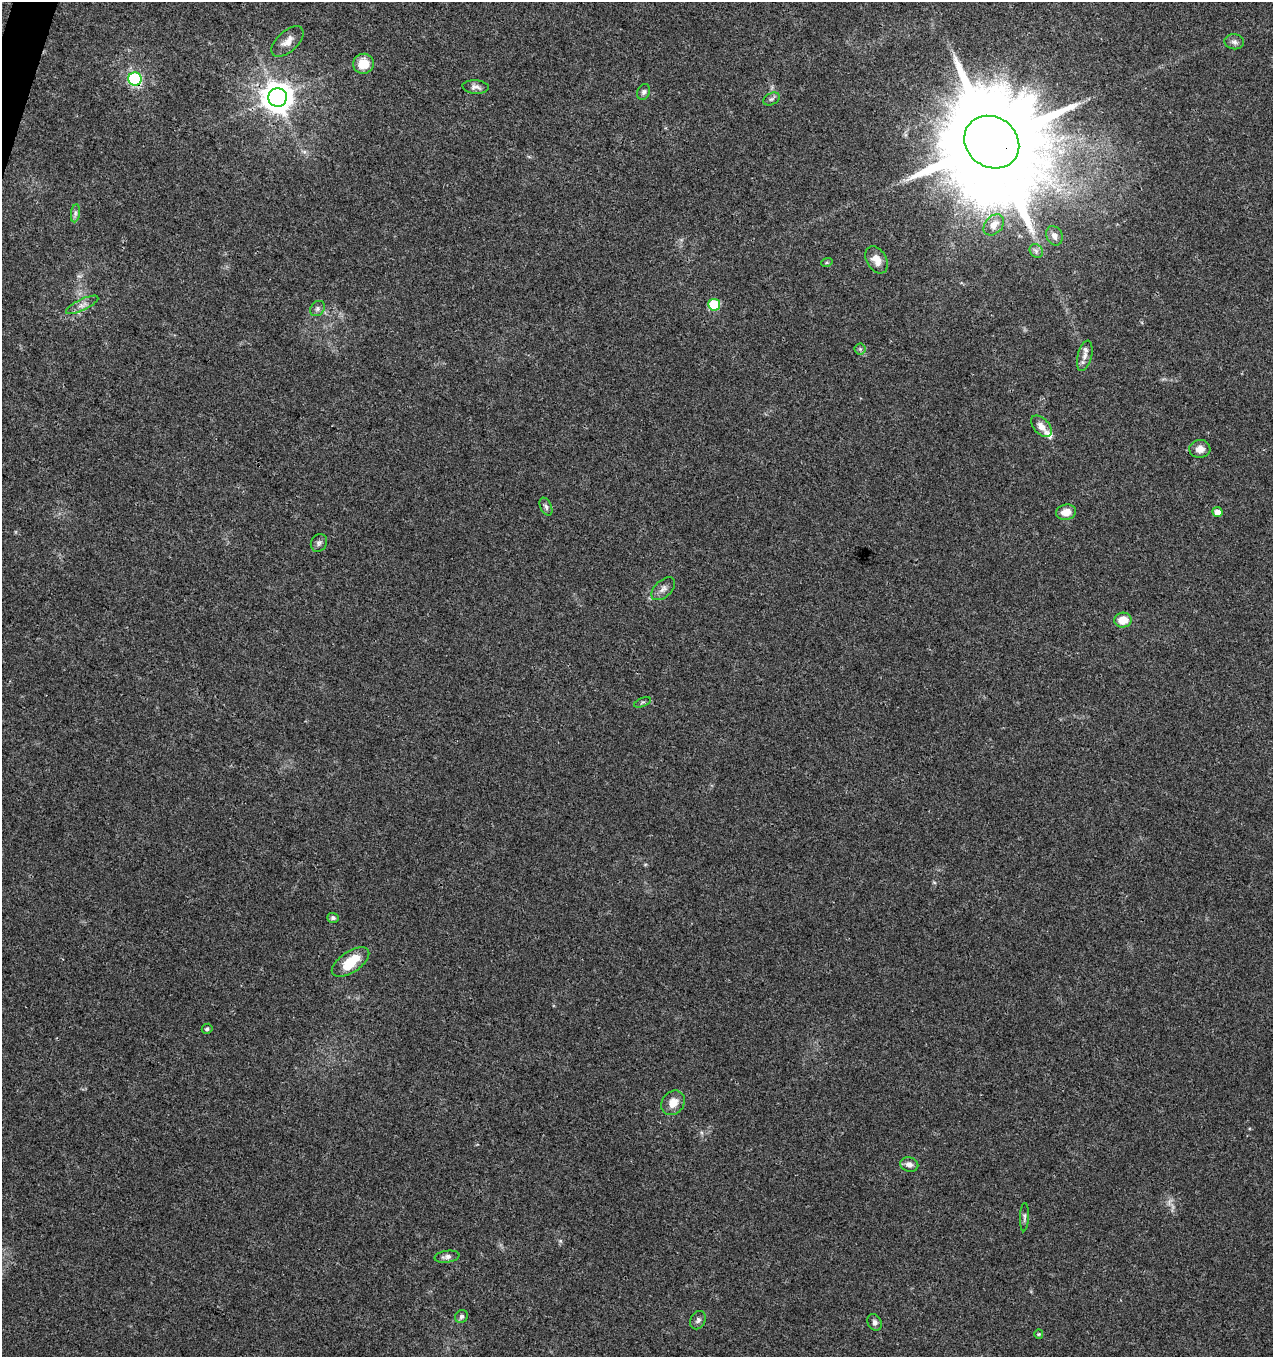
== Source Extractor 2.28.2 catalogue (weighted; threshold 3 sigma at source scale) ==
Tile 11 of 4 x 4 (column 3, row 3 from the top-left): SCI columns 2758-4028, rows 1365-2719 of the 5579 x 5430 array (HDU 1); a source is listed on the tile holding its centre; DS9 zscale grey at full resolution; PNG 1275 x 1359 px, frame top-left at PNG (2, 2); each listed source drawn as its Kron ellipse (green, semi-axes under 4 px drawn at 4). Shown black and unused: <1% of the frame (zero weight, under 3 of 4 exposures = <1% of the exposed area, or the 3 px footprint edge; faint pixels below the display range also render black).
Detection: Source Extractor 2.28.2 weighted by HDU 2 'WHT'; one run over the whole footprint, this tile lists its part. Background 0.0419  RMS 0.0035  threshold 0.0157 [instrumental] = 3 sigma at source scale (4.5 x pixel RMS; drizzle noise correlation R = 1.50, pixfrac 1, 0.0396/0.0396 arcsec/px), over >= 5 px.
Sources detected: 43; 1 too faint to see at this stretch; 1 inside a brighter object's white glare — neither listed nor drawn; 1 inside a brighter listed object's ellipse — not listed separately; the other 40 listed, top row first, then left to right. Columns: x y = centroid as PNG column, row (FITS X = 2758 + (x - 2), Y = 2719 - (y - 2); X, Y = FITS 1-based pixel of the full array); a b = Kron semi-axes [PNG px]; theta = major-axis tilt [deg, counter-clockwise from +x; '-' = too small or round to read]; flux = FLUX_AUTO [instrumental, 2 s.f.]
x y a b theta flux
288 41 19 10 43 3.4
1234 42 10 7 -7 1.4
364 64 10 10 - 5.9
135 79 6 6 - 36
476 87 13 6 -5 1.5
644 92 8 6 66 0.86
278 97 9 9 - 570
771 99 9 5 27 0.87
992 142 29 25 -35 10000
75 213 9 4 82 0.93
994 225 12 8 47 3
1054 236 10 7 -64 1.8
1036 251 7 6 - 0.98
876 260 14 10 -59 3.4
827 262 6 4 19 0.48
82 305 18 5 25 1.8
714 305 6 6 - 16
318 308 8 6 47 1.1
860 349 5 5 - 0.64
1085 356 15 7 76 2.2
1041 426 13 7 -48 2.6
1200 449 10 9 - 2.6
546 507 9 5 -64 0.98
1066 512 10 7 13 3.7
1217 512 5 5 - 2.7
319 543 9 7 58 1.1
663 589 14 8 43 2.1
1123 620 8 7 - 5
642 702 9 3 21 0.53
333 918 6 5 - 0.82
351 962 21 10 34 10
207 1029 5 5 - 0.66
673 1103 13 11 48 4.1
909 1164 9 7 -15 1.8
1024 1217 14 4 88 0.97
447 1257 12 6 8 1.4
461 1316 7 6 - 0.86
698 1320 9 7 63 1.2
875 1322 9 7 -62 1.1
1039 1334 4 4 - 0.38
Overlapping masked pixels (flux is a lower limit): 3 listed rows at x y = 135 79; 278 97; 992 142